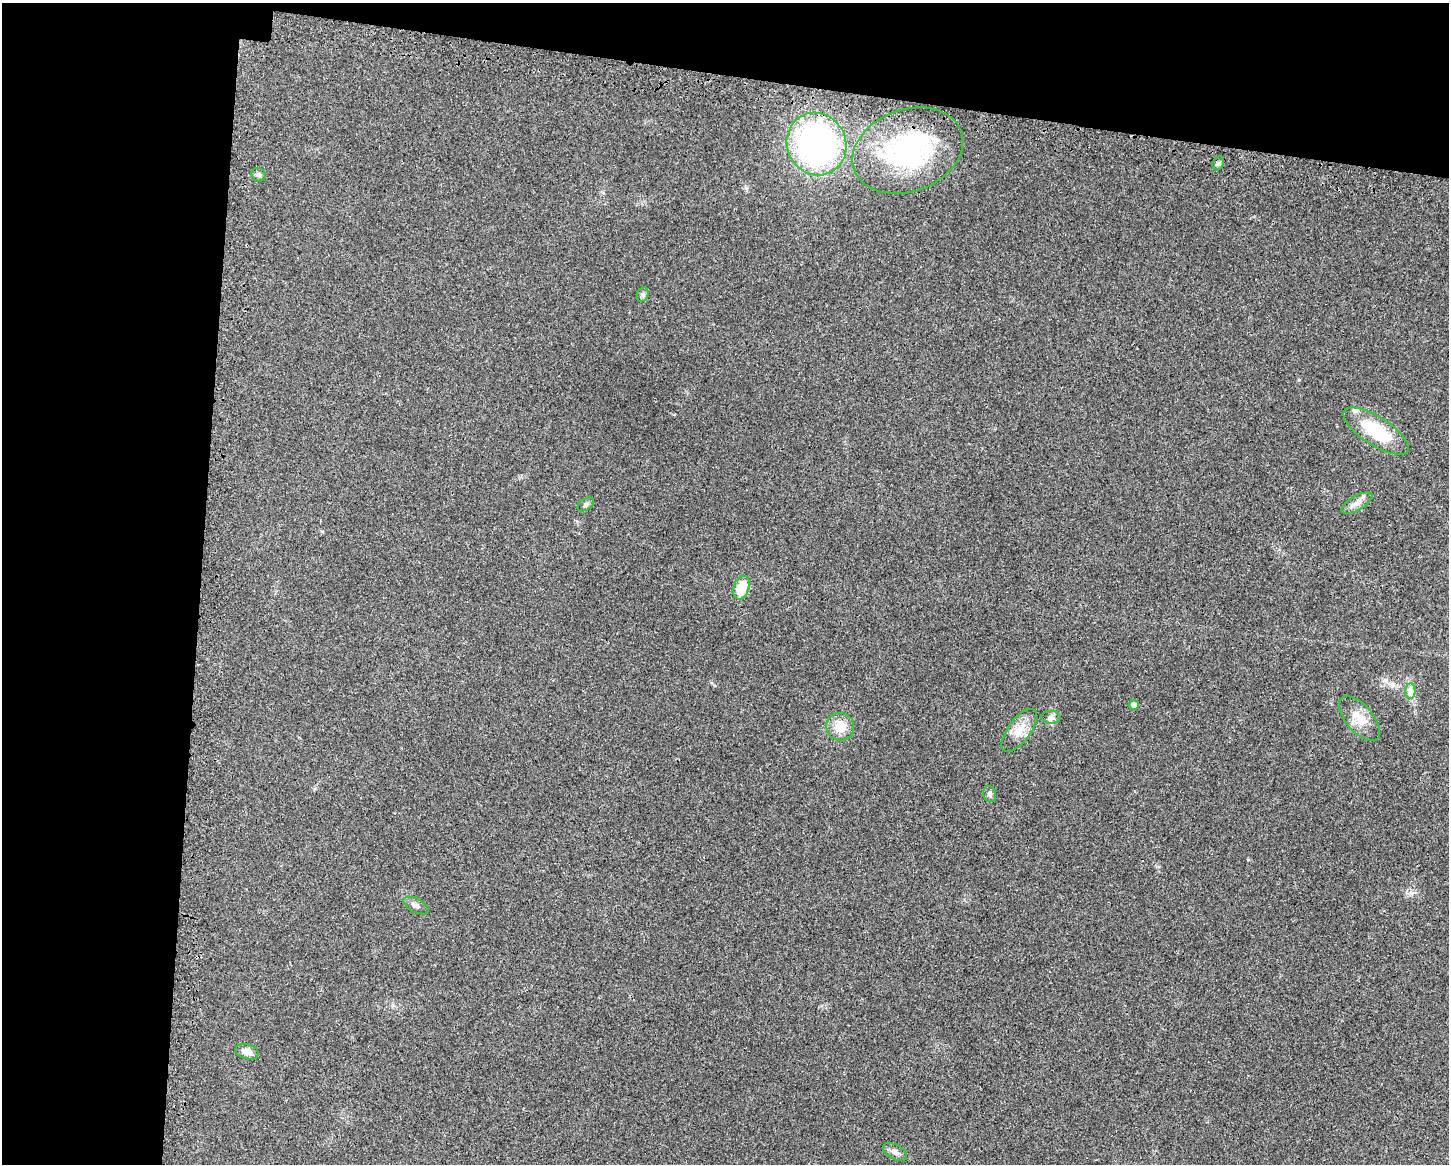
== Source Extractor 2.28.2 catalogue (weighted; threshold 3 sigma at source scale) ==
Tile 1 of 3 x 4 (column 1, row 1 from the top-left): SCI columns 225-1671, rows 3518-4679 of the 4705 x 4716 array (HDU 1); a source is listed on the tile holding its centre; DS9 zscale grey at full resolution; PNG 1451 x 1166 px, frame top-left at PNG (2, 3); each listed source drawn as its Kron ellipse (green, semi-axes under 4 px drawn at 4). Shown black and unused: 20% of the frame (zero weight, under 3 of 4 exposures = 3% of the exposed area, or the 3 px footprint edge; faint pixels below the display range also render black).
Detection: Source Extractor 2.28.2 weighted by HDU 2 'WHT'; one run over the whole footprint, this tile lists its part. Background 0.0234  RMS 0.0057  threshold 0.0255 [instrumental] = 3 sigma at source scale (4.5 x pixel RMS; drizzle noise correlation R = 1.50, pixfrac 1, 0.05/0.05 arcsec/px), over >= 5 px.
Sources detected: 22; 3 inside a brighter listed object's ellipse — not listed separately; the other 19 listed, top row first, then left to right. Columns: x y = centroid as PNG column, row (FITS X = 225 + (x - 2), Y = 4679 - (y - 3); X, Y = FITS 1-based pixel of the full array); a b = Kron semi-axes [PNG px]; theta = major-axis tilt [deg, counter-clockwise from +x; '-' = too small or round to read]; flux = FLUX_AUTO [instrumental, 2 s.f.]
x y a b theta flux
817 144 32 29 -66 160
908 151 57 41 20 85
1218 163 7 5 69 1.2
259 175 7 6 - 1.4
643 295 7 5 70 1.2
1376 431 37 14 -33 26
1357 503 17 7 29 3.8
586 504 9 5 34 1.4
742 588 12 7 72 12
1410 691 8 5 90 2
1134 705 5 5 - 2.5
1051 717 9 6 -3 1.8
1360 719 27 13 -49 9.4
840 727 14 13 - 8.5
1019 730 25 11 54 7.9
990 794 8 6 -77 1.5
416 905 14 6 -28 2.4
247 1052 12 7 -15 3.8
895 1152 13 7 -29 2.7
Unlisted compact peaks at least as high as the median listed source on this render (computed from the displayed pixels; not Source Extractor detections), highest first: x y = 1299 380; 746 188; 322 531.